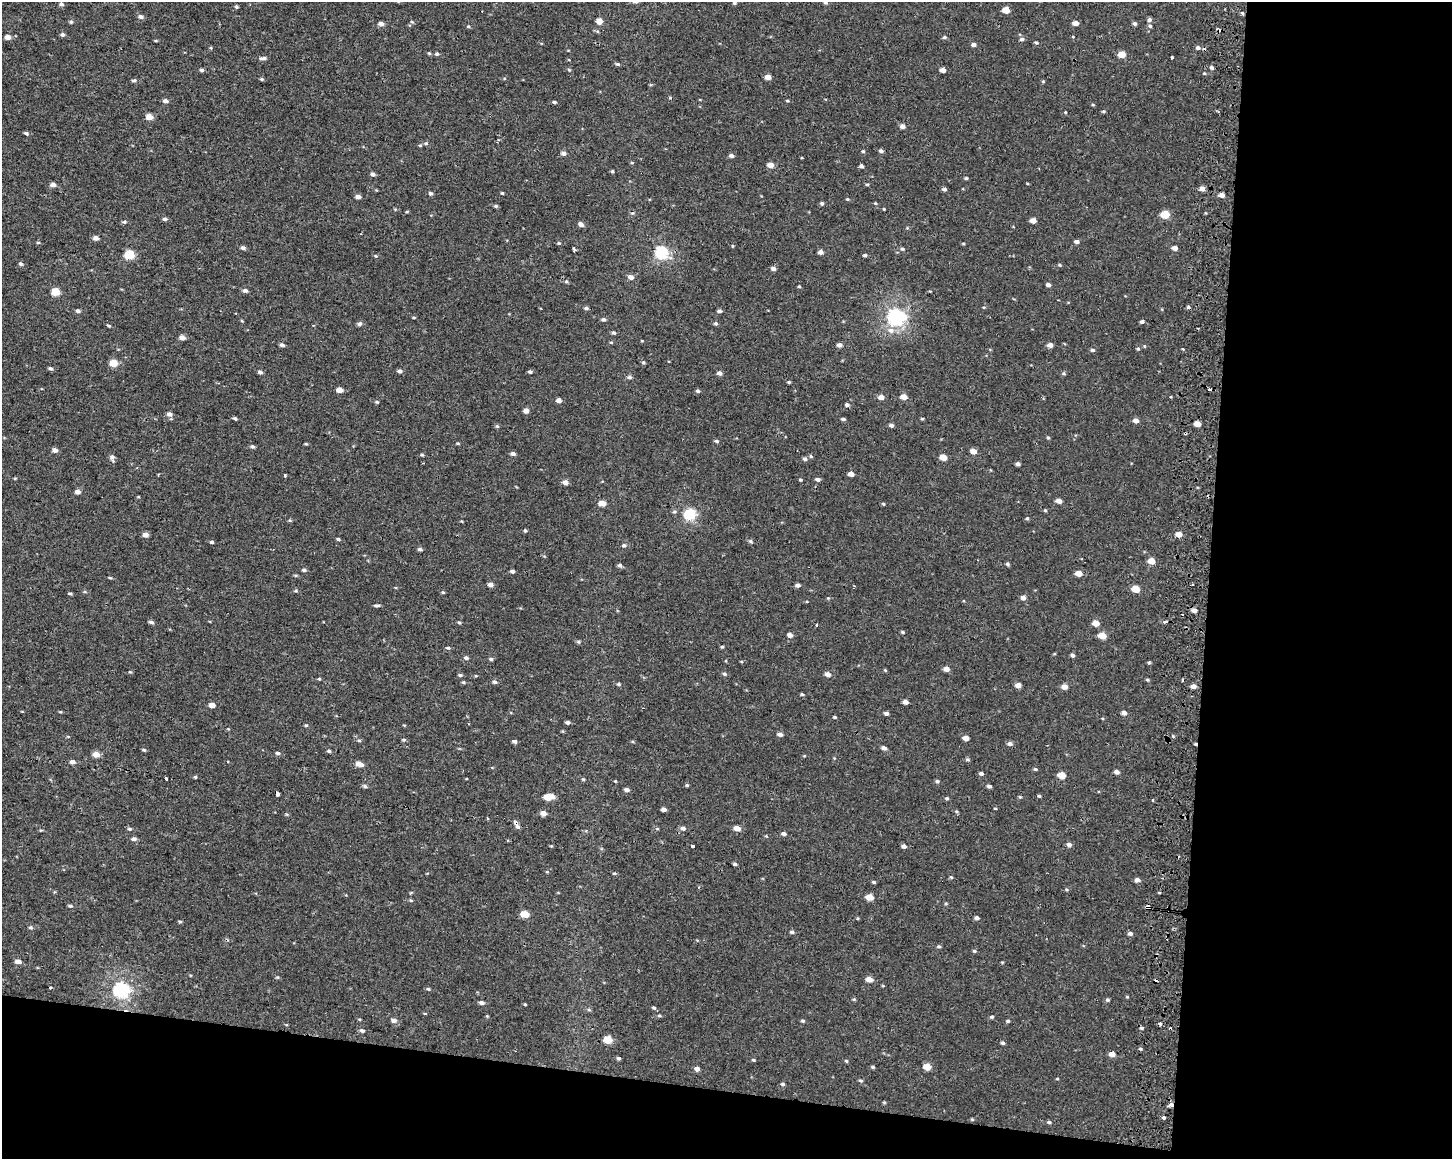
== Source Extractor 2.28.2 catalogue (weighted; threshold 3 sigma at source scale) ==
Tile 12 of 3 x 4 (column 3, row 4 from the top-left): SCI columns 3226-4675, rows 4-1160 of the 4943 x 4643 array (HDU 1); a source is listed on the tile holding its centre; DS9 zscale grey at full resolution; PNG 1454 x 1161 px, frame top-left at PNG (2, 2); no overlay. Shown black and unused: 23% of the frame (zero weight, under 2 of 3 exposures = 2% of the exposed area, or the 3 px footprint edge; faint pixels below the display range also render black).
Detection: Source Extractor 2.28.2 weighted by HDU 2 'WHT'; one run over the whole footprint, this tile lists its part. Background 1.53e-04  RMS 0.0035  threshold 0.0158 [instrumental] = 3 sigma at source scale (4.5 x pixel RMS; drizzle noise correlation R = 1.50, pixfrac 1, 0.0396/0.0396 arcsec/px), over >= 5 px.
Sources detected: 346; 11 cosmic-ray / hot-pixel residue — not listed; the other 335 listed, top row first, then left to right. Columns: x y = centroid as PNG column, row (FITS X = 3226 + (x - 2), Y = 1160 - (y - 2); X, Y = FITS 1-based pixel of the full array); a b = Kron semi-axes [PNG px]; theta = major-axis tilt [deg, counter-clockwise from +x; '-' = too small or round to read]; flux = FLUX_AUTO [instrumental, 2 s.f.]
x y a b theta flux
734 3 4 4 - 0.4
825 3 4 4 - 0.47
61 4 5 5 - 0.72
236 7 4 3 - 0.47
1006 10 5 4 - 4.3
1242 13 5 4 - 0.53
141 17 6 5 - 1
1149 20 5 5 - 0.85
599 21 5 4 - 3.3
71 22 4 4 - 0.48
412 22 5 3 - 0.35
1075 23 5 4 - 1.9
381 24 5 4 - 1.5
1135 24 5 4 - 0.7
468 26 4 4 - 0.39
1150 26 5 5 - 0.57
62 34 5 5 - 0.76
8 37 5 4 - 2
944 37 5 4 - 0.59
1073 37 4 3 - 0.23
1022 39 6 5 - 0.79
1036 43 4 4 - 0.42
973 45 5 4 - 1.2
1198 48 6 5 - 0.91
437 54 5 4 - 0.67
1122 55 5 4 - 4.6
1172 57 3 3 - 0.64
263 58 9 4 0 0.92
618 64 5 4 - 0.52
1212 68 4 4 - 0.77
202 70 4 4 - 0.66
569 70 5 3 - 0.37
943 70 5 4 - 2
768 77 4 4 - 2.4
262 79 5 4 - 0.47
134 80 5 4 - 0.66
1043 81 5 3 - 0.33
670 98 5 3 - 0.3
166 101 5 4 - 1.3
787 101 4 3 - 0.36
554 102 4 3 - 0.58
1103 111 5 4 - 0.44
1065 112 4 3 - 0.29
149 117 5 4 - 3.9
902 126 5 4 - 1.4
26 133 5 4 - 0.67
426 143 6 5 - 0.56
863 151 4 4 - 0.42
881 151 5 4 - 0.78
564 153 5 4 - 1.3
731 156 5 4 - 0.95
770 165 5 4 - 2.7
861 166 4 4 - 0.75
612 171 4 3 - 0.45
373 174 5 4 - 0.98
966 178 4 4 - 0.46
867 184 4 3 - 0.39
53 185 5 4 - 1.7
944 189 5 4 - 0.78
1202 189 4 4 - 1.9
430 193 5 4 - 0.68
502 193 3 3 - 0.37
1222 195 4 4 - 1.8
358 196 4 4 - 1.6
847 199 4 4 - 0.32
822 203 4 4 - 0.62
496 206 5 4 - 0.5
884 209 3 3 - 0.29
1165 214 5 5 - 9.6
165 219 6 4 -18 0.73
1033 221 5 4 - 2.1
124 222 5 4 - 0.47
581 224 6 5 - 1.2
96 238 5 4 - 1.5
1076 241 5 4 - 0.93
38 243 5 3 - 0.31
559 243 5 4 - 0.45
963 243 5 3 - 0.3
732 246 5 3 - 0.28
243 248 5 4 - 0.94
1175 248 5 4 - 1.6
574 249 4 3 - 0.69
902 249 5 4 - 0.48
820 252 4 4 - 1.6
661 253 6 6 - 40
129 254 5 5 - 14
865 255 4 4 - 0.55
376 256 4 4 - 0.34
21 264 5 4 - 0.68
1060 265 4 4 - 0.4
773 269 5 4 - 0.97
631 277 6 5 - 1.6
566 281 5 3 - 0.37
1048 285 4 4 - 1.1
799 286 4 3 - 0.35
245 291 5 4 - 0.91
55 292 5 5 - 8.9
1188 307 4 4 - 0.56
586 308 5 4 - 0.72
78 311 5 4 - 0.77
719 311 5 4 - 0.76
414 317 4 3 - 0.34
896 317 7 6 - 94
603 319 5 4 - 0.73
1142 322 5 4 - 0.71
716 323 5 5 - 0.57
359 324 6 5 - 0.85
109 326 5 3 - 0.44
891 330 9 7 -15 2
614 333 5 4 - 0.58
182 337 5 4 - 1.8
611 342 5 3 - 0.29
282 345 5 4 - 0.85
839 345 5 4 - 1.3
1050 345 5 4 - 1.8
1144 346 5 3 - 0.28
1138 349 5 4 - 0.48
1183 349 3 3 - 0.38
1092 350 6 4 11 0.59
643 362 5 4 - 0.45
113 363 5 4 - 7.4
50 368 5 4 - 0.67
400 371 6 4 -1 0.78
260 372 5 4 - 0.88
530 372 4 3 - 0.65
719 373 5 4 - 1.2
1064 373 5 4 - 0.47
629 377 5 5 - 0.73
789 382 4 3 - 0.36
1209 389 3 3 - 1.5
339 390 5 4 - 3
698 391 5 4 - 0.56
881 397 5 4 - 2.2
904 397 5 4 - 2.8
559 400 4 4 - 1.9
377 402 5 4 - 0.4
847 405 6 5 - 0.76
526 411 5 5 - 1.7
169 414 6 5 - 1.5
235 418 4 3 - 0.62
843 419 5 3 - 0.55
922 419 4 3 - 0.36
1136 421 5 4 - 2
1198 424 5 4 - 3
891 425 5 4 - 0.8
497 426 5 4 - 0.44
1048 437 5 3 - 0.36
716 441 5 4 - 0.58
306 444 4 4 - 0.34
252 447 5 4 - 0.7
55 450 5 4 - 1.6
973 451 5 4 - 2.5
513 454 5 4 - 0.94
422 455 4 3 - 0.45
811 456 5 4 - 0.41
112 457 7 5 -77 1.2
943 457 5 4 - 4.6
805 459 5 5 - 0.73
1018 464 4 4 - 0.82
851 474 5 4 - 1.9
285 475 3 3 - 0.41
817 479 5 4 - 0.84
800 480 4 3 - 0.4
565 482 5 5 - 1.6
78 492 5 4 - 1.6
1059 501 5 4 - 1.9
602 503 5 4 - 3.4
883 504 4 3 - 0.33
1045 510 4 4 - 0.38
674 512 6 6 - 0.62
690 514 6 5 - 32
1027 518 4 4 - 0.43
290 520 5 4 - 0.38
525 531 4 4 - 0.43
1179 534 5 4 - 2.6
145 535 5 4 - 2.2
338 539 4 3 - 0.49
751 541 6 4 -22 0.5
212 542 4 3 - 0.58
624 545 5 5 - 0.65
420 549 5 4 - 0.74
1151 561 5 5 - 3.8
1007 564 5 3 - 0.59
620 565 5 5 - 0.75
304 570 5 4 - 0.64
512 571 4 4 - 0.85
1079 573 5 4 - 3.4
110 578 5 3 - 0.35
490 584 5 4 - 1.7
798 585 5 4 - 0.99
1136 589 5 4 - 5.9
296 591 5 4 - 0.45
443 592 4 4 - 0.38
70 594 5 3 - 0.45
1023 598 5 5 - 1.4
377 606 7 3 0 0.66
1194 610 5 4 - 1.3
1166 621 5 3 - 2.4
151 622 5 3 - 0.88
459 622 4 4 - 0.42
1096 623 5 5 - 2.9
816 625 4 2 - 0.29
902 632 5 4 - 0.4
790 635 6 5 - 1.4
1102 635 5 5 - 4.9
578 642 6 4 -29 0.49
722 647 4 4 - 0.39
448 648 6 4 -16 0.49
1072 655 4 4 - 0.77
466 658 6 5 - 0.76
491 659 5 4 - 0.58
1149 662 5 3 - 0.39
946 669 5 4 - 1.8
885 670 5 4 - 0.33
724 674 5 4 - 0.55
827 674 5 4 - 1.8
460 675 5 4 - 0.5
476 676 4 3 - 0.28
319 679 4 4 - 0.35
1147 680 5 4 - 0.41
463 682 5 4 - 0.36
494 682 5 5 - 0.76
618 684 5 4 - 0.44
1018 685 5 4 - 2.2
1193 686 5 4 - 1.7
1064 687 5 4 - 2.3
802 694 4 3 - 0.44
905 702 5 4 - 1.5
212 705 5 4 - 2.4
60 712 5 3 - 0.31
886 713 5 4 - 0.88
1124 713 5 4 - 1.4
834 717 4 3 - 0.45
567 722 4 3 - 0.84
306 725 5 3 - 0.36
780 734 5 4 - 1.2
966 738 5 4 - 1.9
359 741 5 3 - 0.37
515 741 5 4 - 0.88
1010 744 6 5 - 1
884 748 5 4 - 1.2
144 750 5 3 - 0.45
329 751 4 4 - 0.55
278 753 6 4 -3 0.59
96 754 5 4 - 3.3
968 759 5 5 - 0.55
72 762 6 4 -10 1.1
359 764 8 5 -24 2.2
1035 769 5 4 - 0.41
1116 772 5 4 - 1.3
981 774 5 4 - 0.76
1062 775 5 4 - 5.2
195 777 4 3 - 0.42
166 778 3 3 - 2.9
583 779 5 4 - 0.35
615 781 4 3 - 0.29
937 781 5 4 - 0.53
687 785 4 4 - 0.41
365 786 6 4 -34 0.67
989 786 4 3 - 0.81
627 790 5 4 - 1.3
277 793 4 3 - 4.4
1039 796 4 3 - 0.38
548 797 8 4 3 6.7
1020 797 5 4 - 0.4
947 798 5 4 - 0.42
1153 800 3 3 - 0.84
995 808 4 2 - 0.29
663 809 4 4 - 1.3
543 813 5 4 - 2.1
487 819 3 3 - 0.79
518 827 6 5 - 0.86
683 828 6 5 - 1.1
737 828 5 4 - 2.7
130 829 6 4 -13 0.59
783 834 5 4 - 0.98
134 839 6 4 11 0.94
1069 845 5 5 - 1.2
692 846 4 3 - 1.5
904 846 5 4 - 1.1
735 864 4 3 - 0.6
614 873 6 3 0 0.4
951 877 5 3 - 0.37
1137 880 5 4 - 1.5
874 882 4 3 - 0.48
870 897 6 4 -10 4.4
411 900 5 3 - 0.36
70 906 5 3 - 0.53
1148 907 4 3 - 4.4
525 914 6 4 -7 6
977 918 5 4 - 0.71
180 921 5 3 - 0.39
31 927 5 5 - 0.54
792 932 5 4 - 0.61
1130 934 5 4 - 0.91
939 946 5 4 - 0.5
974 951 5 4 - 0.41
18 961 5 4 - 2.1
869 979 6 5 - 2.7
883 986 5 3 - 0.26
50 987 3 3 - 1.4
121 989 7 6 - 77
428 989 5 4 - 0.42
1127 997 5 3 - 0.3
854 999 5 4 - 0.37
1107 1000 5 4 - 0.52
481 1003 6 4 -14 0.93
525 1004 4 3 - 0.3
654 1008 5 4 - 0.53
589 1010 6 3 -19 0.43
425 1013 5 3 - 0.29
487 1016 4 4 - 0.29
659 1016 5 3 - 0.41
992 1017 4 4 - 0.53
394 1020 7 5 -15 1.2
803 1021 5 4 - 0.54
1008 1021 5 4 - 0.45
1142 1028 4 4 - 0.43
362 1031 6 5 - 0.79
608 1040 6 5 - 7.9
1003 1043 5 4 - 0.54
1112 1054 5 4 - 2.2
618 1058 4 4 - 0.52
753 1060 4 4 - 0.34
846 1061 4 4 - 0.4
927 1066 5 5 - 4.6
872 1067 5 4 - 0.43
697 1069 5 5 - 1.3
1057 1079 5 3 - 0.26
860 1081 5 5 - 0.56
783 1084 5 4 - 0.51
884 1102 5 3 - 0.33
1171 1105 5 5 - 1.1
1164 1118 4 4 - 0.5
1049 1122 5 4 - 0.58
Overlapping masked pixels (flux is a lower limit): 2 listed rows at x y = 1148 907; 1171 1105
Isophote crosses this tile's border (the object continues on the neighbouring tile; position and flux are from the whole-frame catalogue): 1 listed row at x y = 825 3